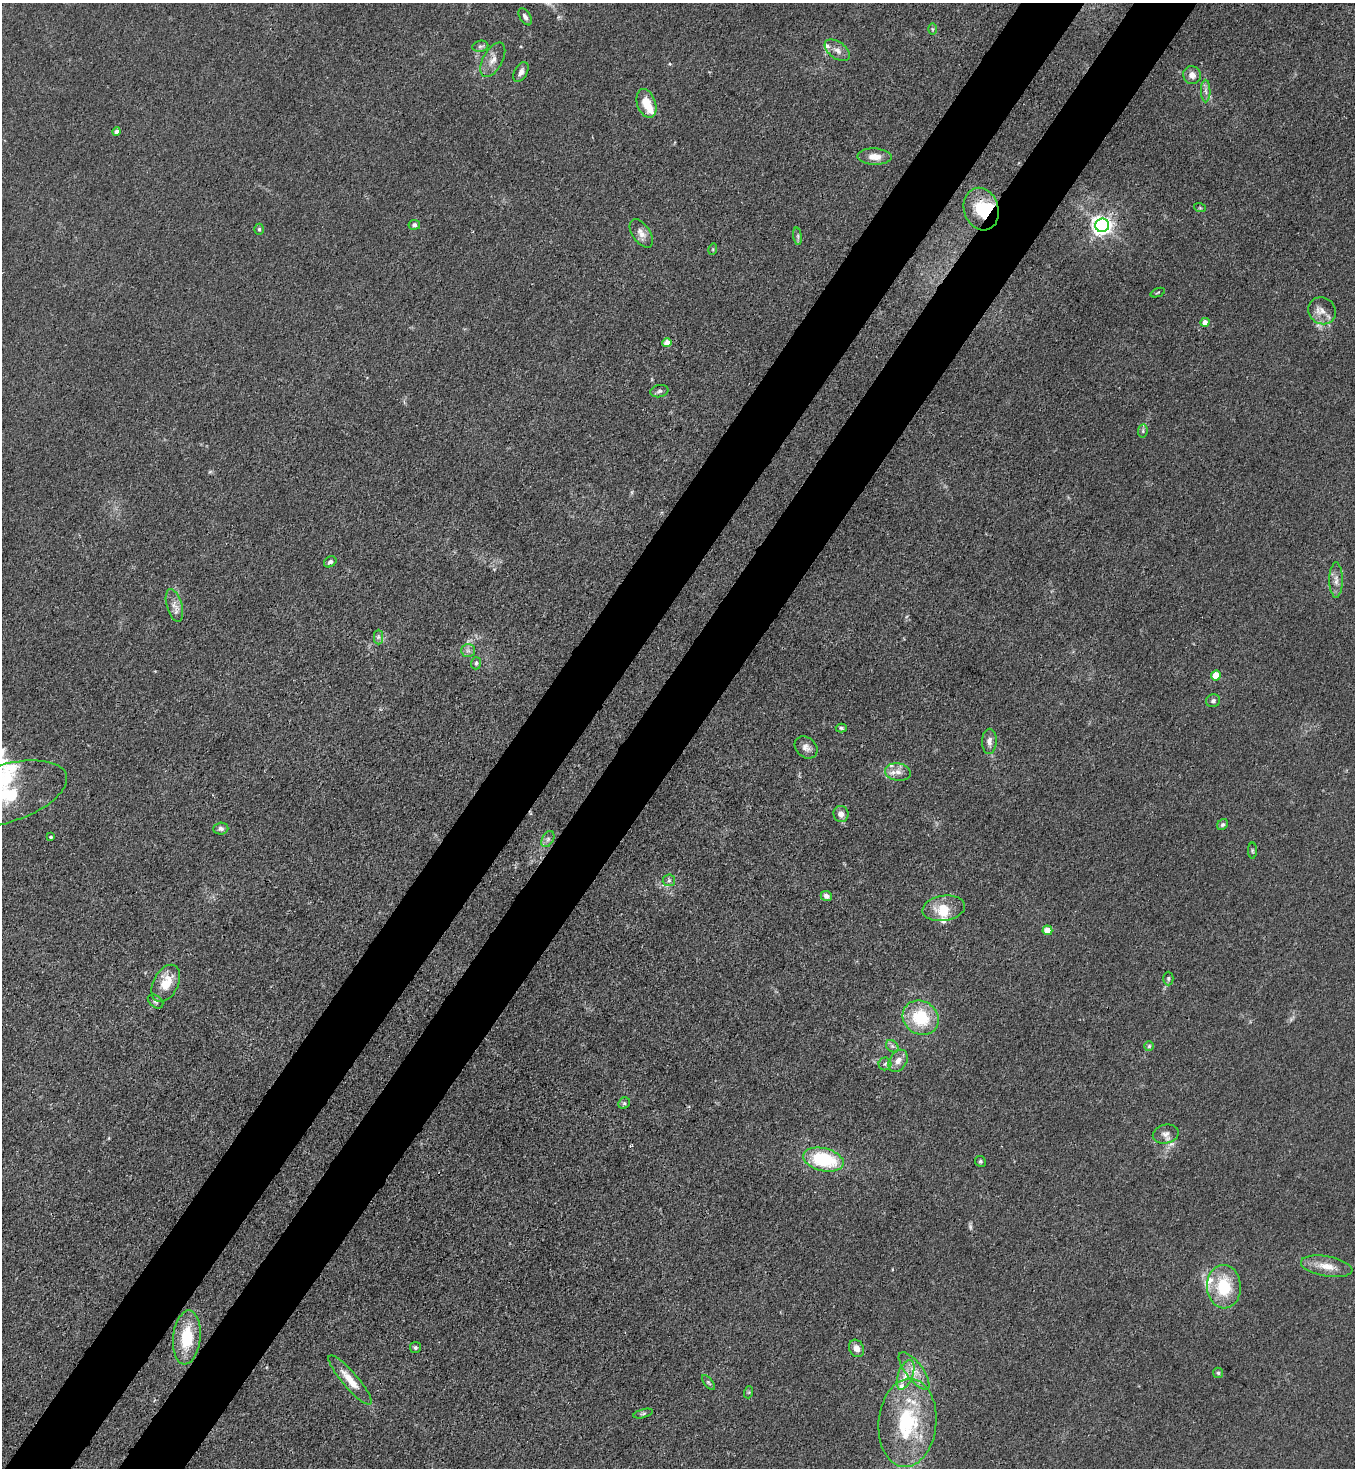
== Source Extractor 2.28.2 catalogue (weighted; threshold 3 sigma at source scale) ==
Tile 7 of 4 x 4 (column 3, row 2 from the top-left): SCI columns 2933-4285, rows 2992-4457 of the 6004 x 5982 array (HDU 1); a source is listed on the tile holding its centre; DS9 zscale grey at full resolution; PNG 1357 x 1470 px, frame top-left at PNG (2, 3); each listed source drawn as its Kron ellipse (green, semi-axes under 4 px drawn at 4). Shown black and unused: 10% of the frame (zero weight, under 3 of 4 exposures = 7% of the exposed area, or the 3 px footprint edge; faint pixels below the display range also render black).
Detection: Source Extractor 2.28.2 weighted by HDU 2 'WHT'; one run over the whole footprint, this tile lists its part. Background 0.0206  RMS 0.0028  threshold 0.0127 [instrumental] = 3 sigma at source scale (4.5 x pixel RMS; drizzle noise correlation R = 1.50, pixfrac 1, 0.05/0.05 arcsec/px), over >= 5 px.
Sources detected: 84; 2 too faint to see at this stretch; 2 inside a brighter object's white glare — neither listed nor drawn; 7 inside a brighter listed object's ellipse — not listed separately; the other 73 listed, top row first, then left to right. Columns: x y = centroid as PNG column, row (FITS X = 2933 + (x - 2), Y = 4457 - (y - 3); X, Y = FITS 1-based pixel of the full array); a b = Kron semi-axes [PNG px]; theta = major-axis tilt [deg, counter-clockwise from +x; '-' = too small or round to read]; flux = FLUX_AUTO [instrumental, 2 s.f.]
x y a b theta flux
525 17 9 5 -59 0.95
932 29 6 4 -89 0.35
480 46 8 5 7 0.8
837 50 14 8 -36 2
493 60 19 9 61 2.6
521 72 11 6 61 1.3
1192 75 9 8 - 2
1206 91 11 4 -89 1.1
646 103 15 9 -71 5.2
117 132 4 4 - 1.4
875 157 17 8 -3 3.1
1200 208 6 4 -18 0.33
981 209 21 17 -72 11
414 225 5 5 - 0.76
1102 225 7 6 - 160
259 229 5 4 - 0.43
641 233 16 8 -56 2.3
798 236 9 4 -82 0.58
713 249 5 3 - 0.31
1158 293 7 2 22 0.27
1322 311 14 13 - 2.9
1205 322 4 4 - 2.4
667 343 5 4 - 3.5
659 391 9 6 12 0.8
1143 431 7 5 84 0.55
330 562 7 5 34 0.92
1336 580 17 6 90 1.9
174 605 17 7 -74 2.1
378 637 7 4 90 0.7
468 650 7 6 - 0.9
476 663 6 5 - 0.51
1216 676 5 5 - 7.2
1213 701 7 6 - 0.87
841 728 5 4 - 0.48
989 741 12 7 88 1.5
806 747 12 10 -41 1.7
898 772 13 8 -9 2.2
3 794 66 29 17 24
841 814 8 7 - 1.9
1223 825 6 5 - 0.57
221 829 7 6 - 0.89
50 837 3 3 - 1.1
548 839 9 5 60 0.87
1252 851 8 4 -90 0.41
669 880 6 6 - 0.7
826 896 6 5 - 1.1
944 908 21 12 9 6.1
1047 930 5 4 - 4.5
1168 978 7 5 89 0.5
166 983 20 12 62 5.7
155 1001 8 6 -38 0.73
921 1018 19 16 -32 14
892 1046 7 5 -44 0.78
1149 1046 5 5 - 0.4
898 1061 12 8 57 2.2
885 1064 6 6 - 0.75
624 1103 6 5 - 0.48
1166 1134 13 9 13 1.7
823 1160 20 11 -14 20
980 1161 5 5 - 0.5
1327 1266 26 10 -10 4.2
1224 1287 22 17 -87 13
187 1337 27 13 84 12
415 1348 5 5 - 0.58
856 1348 9 7 -63 2
914 1371 22 8 -53 3.6
1218 1373 5 5 - 0.52
905 1375 15 7 69 2.8
350 1380 32 8 -49 5
708 1383 9 4 -51 0.5
749 1392 6 4 72 0.33
643 1414 10 3 15 0.49
907 1423 44 29 85 26
Overlapping masked pixels (flux is a lower limit): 1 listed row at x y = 981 209
Isophote crosses this tile's border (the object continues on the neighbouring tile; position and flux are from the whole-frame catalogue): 1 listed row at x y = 3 794